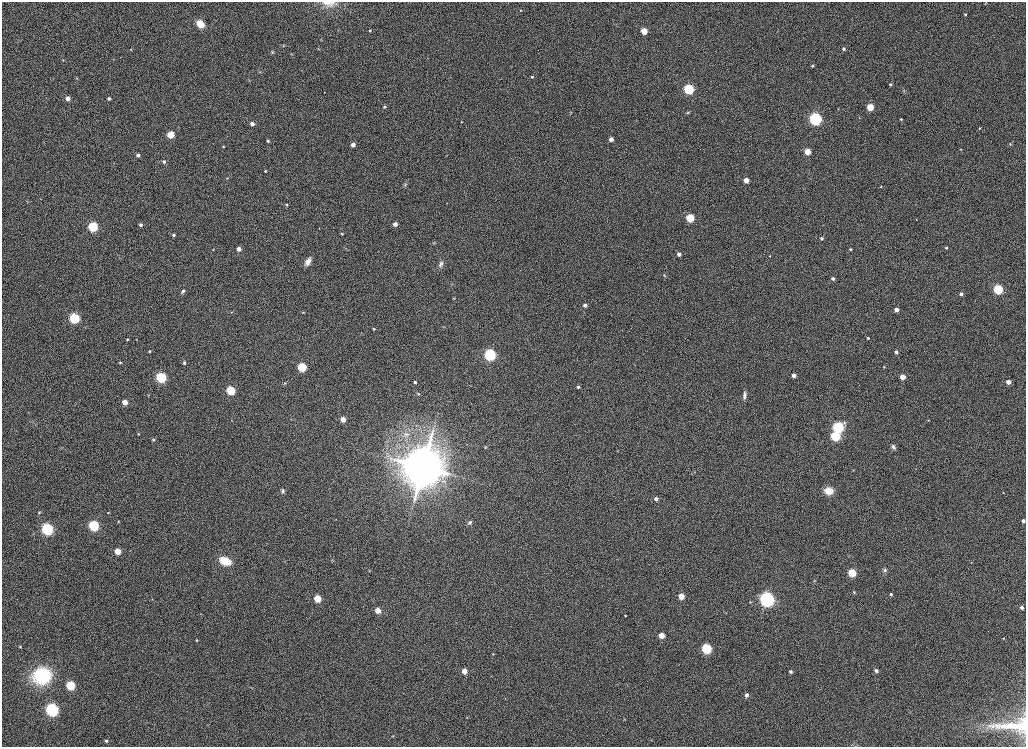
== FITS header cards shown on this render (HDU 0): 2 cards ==
NAXIS1  =                 2048
NAXIS2  =                 1489

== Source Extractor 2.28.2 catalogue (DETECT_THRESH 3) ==
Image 2048 x 1489 px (HDU 0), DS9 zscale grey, zoomed out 1/2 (1 PNG px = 2 x 2 image px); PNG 1028 x 749 px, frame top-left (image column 1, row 1489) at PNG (2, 2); no overlay
Background 1390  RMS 9.1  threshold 27.3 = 3 sigma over >= 5 px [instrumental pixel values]
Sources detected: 161; all 161 listed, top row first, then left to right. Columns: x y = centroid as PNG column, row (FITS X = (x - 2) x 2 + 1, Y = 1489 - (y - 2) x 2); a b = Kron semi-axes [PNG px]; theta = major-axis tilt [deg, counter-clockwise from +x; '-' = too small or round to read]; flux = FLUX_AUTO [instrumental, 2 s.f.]
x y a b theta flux
329 4 19 8 1 1.8e+04
520 10 3 2 - 1.2e+03
965 14 3 2 - 2.1e+03
200 24 8 6 -48 2.6e+04
370 31 4 3 - 2.2e+03
644 31 4 4 - 4.3e+04
283 45 4 3 - 1.1e+03
131 49 3 3 - 1.0e+03
843 49 3 3 - 4.8e+03
272 52 5 4 - 2.2e+03
292 54 4 3 - 1.6e+03
63 60 3 2 - 9.9e+02
812 66 2 2 - 1.8e+03
532 77 3 3 - 2.7e+03
77 78 3 3 - 1.3e+03
890 85 3 3 - 2.8e+03
689 89 4 4 - 2.7e+05
904 90 3 2 - 1.1e+03
324 92 2 2 - 5.7e+02
68 98 3 3 - 1.6e+04
109 98 3 3 - 5.4e+03
384 107 4 3 - 2.3e+03
870 107 4 4 - 6.2e+04
838 109 3 2 - 9.3e+02
571 112 4 3 - 1.8e+03
687 112 6 3 38 2.1e+03
859 118 3 2 - 8.4e+02
815 119 4 4 - 5.5e+05
901 119 3 3 - 2.1e+03
461 122 3 2 - 8.4e+02
252 124 3 3 - 1.1e+04
979 128 3 3 - 1.5e+03
171 135 4 4 - 7.0e+04
611 139 4 3 - 1.2e+04
268 141 3 3 - 2.9e+03
353 144 3 3 - 1.3e+04
1010 144 5 3 - 1.8e+03
223 146 4 3 - 1.8e+03
961 149 3 3 - 1.2e+03
807 152 4 4 - 3.7e+04
138 155 3 3 - 6.7e+03
164 162 5 5 - 3.7e+03
265 171 3 3 - 1.6e+03
227 178 3 2 - 1.0e+03
746 180 3 3 - 2.2e+04
405 184 7 5 59 3.6e+03
881 187 3 3 - 1.4e+03
27 201 4 2 - 1.1e+03
447 203 2 2 - 6.4e+02
287 204 3 3 - 1.9e+03
690 218 4 4 - 1.0e+05
916 220 3 2 - 8.5e+02
395 224 3 3 - 1.2e+04
141 225 4 3 - 3.8e+03
93 227 4 4 - 2.1e+05
342 234 4 3 - 2.1e+03
173 235 3 3 - 3.6e+03
822 238 3 3 - 3.9e+03
433 243 4 2 - 1.3e+03
946 248 3 3 - 2.4e+03
239 249 3 3 - 1.3e+04
850 249 4 3 - 2.6e+03
213 250 3 2 - 1.1e+03
679 254 3 3 - 7.9e+03
770 256 3 3 - 1.4e+03
308 262 9 5 61 1.1e+04
441 264 8 5 53 5.9e+03
664 275 4 3 - 1.7e+03
833 278 3 3 - 5.5e+03
998 289 4 4 - 1.8e+05
183 291 5 3 - 4.4e+03
961 294 4 3 - 5.3e+03
454 298 3 2 - 9.8e+02
585 305 3 3 - 7.0e+03
896 310 3 3 - 1.2e+04
231 312 3 2 - 9.8e+02
303 312 4 3 - 1.4e+03
74 318 4 4 - 2.6e+05
444 327 3 2 - 9.8e+02
374 329 4 3 - 2.0e+03
868 338 3 2 - 2.5e+03
127 339 3 3 - 1.9e+03
136 340 2 2 - 6.5e+02
149 351 3 3 - 2.1e+03
896 352 3 3 - 5.2e+03
490 355 4 4 - 4.5e+05
120 362 3 3 - 2.0e+03
184 363 3 3 - 3.2e+03
302 367 4 4 - 1.3e+05
884 367 3 3 - 1.4e+03
793 375 3 3 - 1.0e+04
161 377 4 4 - 2.6e+05
902 377 3 3 - 2.2e+04
415 382 4 3 - 4.8e+03
1008 382 4 4 - 1.1e+04
285 383 4 3 - 1.8e+03
578 387 3 3 - 3.9e+03
230 390 4 4 - 1.1e+05
418 394 4 4 - 2.3e+03
744 395 11 4 84 6.3e+03
125 402 4 3 - 2.4e+04
343 419 4 3 - 2.0e+04
928 420 3 2 - 1.0e+03
231 421 3 2 - 6.3e+02
838 427 5 5 - 3.1e+05
138 434 3 3 - 1.4e+03
835 436 4 4 - 1.7e+05
153 440 5 4 - 2.5e+03
485 447 4 3 - 1.4e+03
893 447 7 5 -58 4.9e+03
423 467 17 17 - 4.4e+06
853 470 2 2 - 6.2e+02
283 491 5 5 - 3.8e+03
829 491 9 7 -8 2.3e+04
1003 492 3 3 - 9.5e+02
656 499 3 3 - 6.9e+03
39 512 4 3 - 2.1e+03
108 512 3 3 - 1.1e+03
118 521 3 3 - 1.2e+03
1023 521 3 3 - 5.4e+03
470 522 5 4 - 4.2e+03
93 525 5 4 - 2.2e+05
47 529 5 4 - 3.3e+05
130 550 3 2 - 6.1e+02
117 551 4 4 - 3.4e+04
332 560 4 2 - 1.1e+03
225 561 12 7 -24 3.6e+04
971 562 3 2 - 8.6e+02
885 570 5 5 - 3.8e+03
369 571 3 2 - 8.6e+02
852 573 4 4 - 6.5e+04
814 581 4 3 - 1.6e+03
854 592 3 3 - 1.7e+03
891 594 3 3 - 2.2e+03
681 596 4 4 - 3.1e+04
317 598 4 4 - 4.8e+04
152 599 2 2 - 6.8e+02
767 599 5 5 - 7.9e+05
750 602 3 3 - 1.5e+03
1022 607 4 3 - 5.8e+03
377 610 4 4 - 2.2e+04
625 615 3 3 - 1.4e+03
661 635 4 4 - 2.3e+04
1003 638 3 3 - 1.5e+03
196 640 3 3 - 1.9e+03
20 647 3 3 - 2.0e+03
706 648 5 4 - 1.5e+05
493 654 4 3 - 1.5e+03
464 671 4 4 - 1.6e+04
790 671 4 3 - 4.0e+03
876 671 3 3 - 5.4e+03
43 676 9 8 - 3.7e+05
70 685 5 4 - 1.1e+05
746 695 4 4 - 6.3e+03
505 699 3 2 - 8.0e+02
52 709 5 5 - 4.3e+05
467 717 3 2 - 9.1e+02
624 719 3 3 - 1.1e+03
1014 725 44 10 4 6.2e+04
393 736 4 3 - 1.5e+03
106 741 4 4 - 4.5e+03
At the frame edge (FLAGS 8, measured only in part): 2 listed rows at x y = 329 4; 1014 725